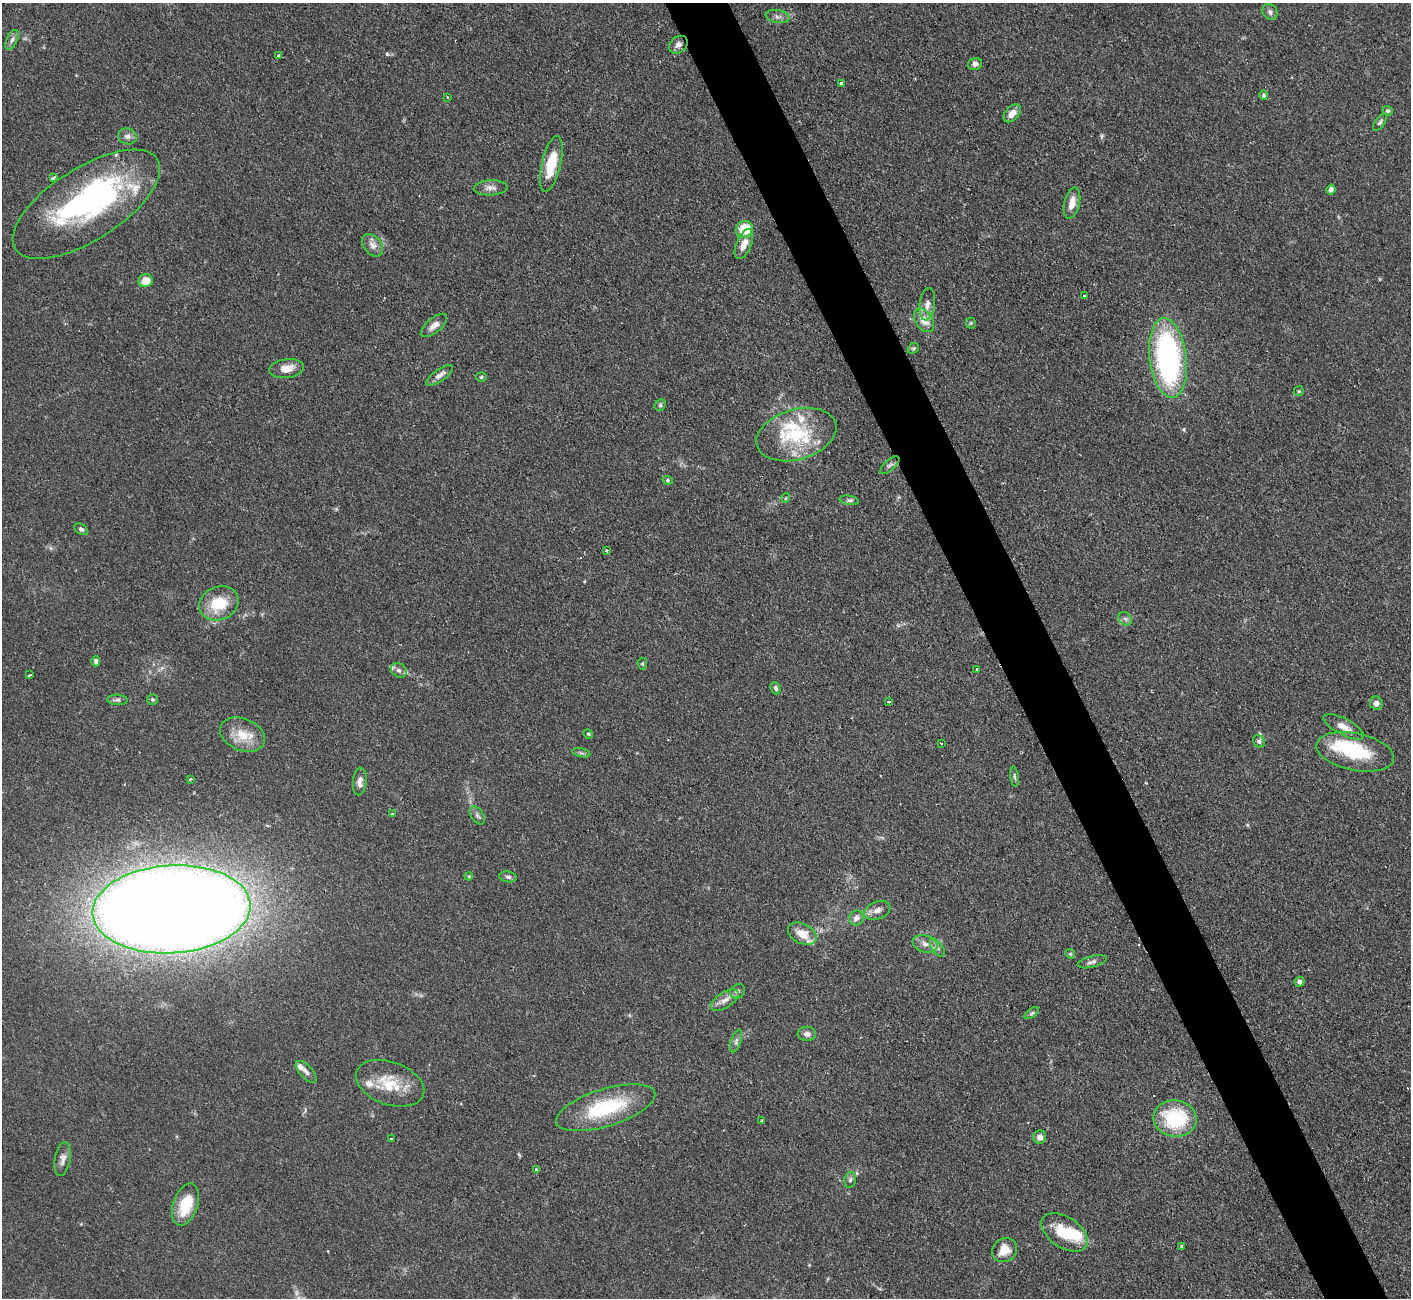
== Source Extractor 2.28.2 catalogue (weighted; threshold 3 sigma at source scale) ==
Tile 6 of 4 x 4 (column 2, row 2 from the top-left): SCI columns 1409-2817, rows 2878-4173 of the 5636 x 5623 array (HDU 1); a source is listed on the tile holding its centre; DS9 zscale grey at full resolution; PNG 1413 x 1300 px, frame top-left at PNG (2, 3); each listed source drawn as its Kron ellipse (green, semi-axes under 4 px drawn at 4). Shown black and unused: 4% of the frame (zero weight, under 2 of 3 exposures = <1% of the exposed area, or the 3 px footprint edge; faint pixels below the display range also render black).
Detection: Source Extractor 2.28.2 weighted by HDU 2 'WHT'; one run over the whole footprint, this tile lists its part. Background 0.0825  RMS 0.0058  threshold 0.026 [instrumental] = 3 sigma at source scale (4.5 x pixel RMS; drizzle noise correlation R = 1.50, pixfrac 1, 0.05/0.05 arcsec/px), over >= 5 px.
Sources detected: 111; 5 inside a brighter object's white glare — neither listed nor drawn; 10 inside a brighter listed object's ellipse — not listed separately; the other 96 listed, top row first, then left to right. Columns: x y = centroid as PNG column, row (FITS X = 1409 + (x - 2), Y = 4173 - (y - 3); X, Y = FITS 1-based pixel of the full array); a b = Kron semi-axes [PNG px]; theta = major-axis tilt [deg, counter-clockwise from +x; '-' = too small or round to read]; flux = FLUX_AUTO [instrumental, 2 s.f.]
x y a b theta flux
1270 12 8 7 - 2
777 17 12 6 -10 2.3
12 40 10 5 65 2.2
678 45 10 8 39 3
279 55 4 3 - 1.4
975 64 7 5 18 2.6
841 83 3 3 - 5.6
1264 95 4 4 - 1.3
447 97 2 2 - 0.51
1388 111 5 4 - 1.1
1012 113 10 6 47 4.9
1380 122 10 5 55 1.4
127 136 9 8 - 2.5
551 164 28 9 77 19
53 178 4 3 - 2.1
491 188 17 7 2 3.8
1331 189 5 4 - 2.3
1072 203 16 7 76 6.1
86 204 84 36 32 95
744 229 9 8 - 20
744 244 16 7 67 6
373 245 12 8 -51 3.8
146 281 7 6 - 8.4
1085 296 3 3 - 1.7
927 304 16 7 82 3.9
924 320 13 8 -57 7.3
971 323 5 5 - 0.76
434 325 16 7 40 4.2
913 348 6 5 - 0.93
1168 358 40 18 -83 130
287 369 18 9 8 6.6
440 375 16 6 34 3.4
481 377 5 4 - 0.85
1299 391 5 5 - 0.73
660 405 6 5 - 1.2
796 435 41 25 16 41
890 465 12 5 42 1.8
668 480 5 4 - 0.78
786 498 5 3 - 0.45
849 500 9 4 -10 1.4
81 529 7 5 -31 1.3
606 550 3 3 - 1.7
219 603 20 16 24 21
1125 619 7 6 - 1.6
96 661 5 4 - 1.9
642 664 6 4 -85 0.9
399 670 8 6 -33 2.2
977 670 3 3 - 1.9
29 675 3 2 - 1.3
775 688 6 5 - 1.5
152 699 5 5 - 0.96
117 700 10 5 -2 1.5
889 702 3 2 - 1
1376 703 6 6 - 2.5
1344 727 22 8 -28 5.8
588 734 5 4 - 0.66
243 735 23 16 -23 13
1259 741 6 5 - 1.3
941 744 3 3 - 1.7
1355 752 39 18 -12 36
581 753 9 3 -13 1.1
1014 777 10 3 -82 1.1
190 779 4 3 - 0.77
360 781 14 7 85 3.5
392 814 3 3 - 1
477 815 10 6 -56 1.7
469 876 4 3 - 0.51
508 877 9 5 -8 1.5
172 909 79 44 4 2400
877 910 14 8 21 3.9
856 918 8 7 - 3.4
802 934 15 10 -27 9
925 944 13 8 -17 4.1
937 948 10 5 -54 2.1
1070 954 5 4 - 0.78
1092 962 15 5 14 2.3
1299 982 5 5 - 2
738 991 8 7 - 1.7
725 1000 15 7 33 4.6
1032 1013 8 4 36 1.1
807 1034 9 7 -2 2.8
736 1041 12 5 70 1.9
306 1072 14 6 -48 2.5
390 1083 35 21 -20 21
606 1108 52 18 17 46
1175 1119 21 18 -7 41
761 1120 3 3 - 1.3
1040 1137 6 6 - 3.9
391 1139 3 3 - 0.98
63 1159 17 8 80 3.4
536 1169 3 3 - 1.3
850 1180 8 5 79 1.6
185 1205 22 12 71 20
1065 1232 26 15 -34 19
1182 1246 4 3 - 0.89
1004 1250 13 11 32 8.8